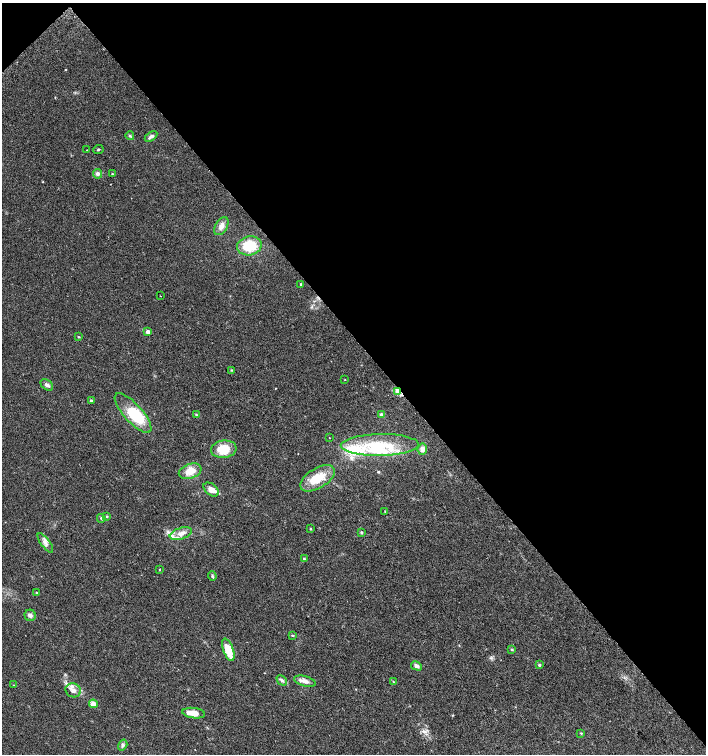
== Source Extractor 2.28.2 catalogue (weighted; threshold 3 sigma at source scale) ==
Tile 3 of 4 x 4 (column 3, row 1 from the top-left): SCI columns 2989-4395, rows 4545-6048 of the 6042 x 6072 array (HDU 1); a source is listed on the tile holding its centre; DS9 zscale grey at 2 x 2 block average (1 PNG px = mean of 2 x 2 image px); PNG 708 x 756 px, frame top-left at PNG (2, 3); each listed source drawn as its Kron ellipse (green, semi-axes under 4 px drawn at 4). Shown black and unused: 45% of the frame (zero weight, under 2 of 3 exposures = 2% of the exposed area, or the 3 px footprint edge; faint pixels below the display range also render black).
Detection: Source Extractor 2.28.2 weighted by HDU 2 'WHT'; one run over the whole footprint, this tile lists its part. Background 0.0654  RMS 0.0089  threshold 0.0403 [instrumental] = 3 sigma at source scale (4.5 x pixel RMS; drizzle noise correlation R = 1.50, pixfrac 1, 0.0396/0.0396 arcsec/px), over >= 5 px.
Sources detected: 60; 1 inside a brighter object's white glare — neither listed nor drawn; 6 inside a brighter listed object's ellipse — not listed separately; the other 53 listed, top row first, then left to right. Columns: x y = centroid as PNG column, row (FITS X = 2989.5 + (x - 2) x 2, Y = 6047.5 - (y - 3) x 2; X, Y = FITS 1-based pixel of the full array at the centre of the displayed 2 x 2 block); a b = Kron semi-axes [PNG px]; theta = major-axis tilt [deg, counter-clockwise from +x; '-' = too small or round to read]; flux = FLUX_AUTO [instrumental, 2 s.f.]
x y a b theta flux
130 136 4 2 - 2
151 136 7 4 34 6.8
98 149 5 2 - 1.8
87 150 2 2 - 0.77
98 174 5 4 - 5.8
112 174 2 2 - 1.8
221 226 10 6 61 11
249 246 12 9 12 58
301 284 2 2 - 3.4
160 296 2 2 - 0.94
148 332 3 2 - 14
79 337 3 2 - 1.3
232 370 2 2 - 1.5
345 380 2 2 - 0.98
47 385 7 4 -36 6.4
398 391 3 3 - 22
91 400 3 2 - 2.8
133 413 25 9 -48 78
196 415 3 3 - 1.8
381 415 4 4 - 5
329 438 2 2 - 0.67
380 445 39 11 1 89
224 449 13 8 7 43
422 449 5 5 - 13
190 471 12 7 19 22
317 478 19 10 31 45
211 490 9 5 -38 17
385 511 2 2 - 0.92
107 516 4 3 - 2
101 518 4 3 - 2.9
311 529 2 2 - 1.7
361 532 4 2 - 1.8
181 534 11 5 17 15
45 543 11 4 -53 8.6
304 559 3 2 - 3.6
159 570 3 2 - 1.2
212 576 5 3 - 2.7
36 593 2 2 - 2.1
30 615 6 5 - 6.2
292 635 3 2 - 1.7
228 650 12 5 -69 44
512 650 3 3 - 2.4
539 665 3 3 - 3.2
416 666 6 4 -29 8.3
282 680 6 3 -46 4.5
305 681 11 5 -16 11
393 681 3 2 - 1.2
14 685 3 2 - 1.1
73 690 8 7 - 10
93 704 4 3 - 17
194 713 11 5 -7 21
581 733 3 3 - 1.8
123 745 6 4 57 4.2
Overlapping masked pixels (flux is a lower limit): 1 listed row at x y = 398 391
Diffuse or blended objects may show on this block-average render without a row.